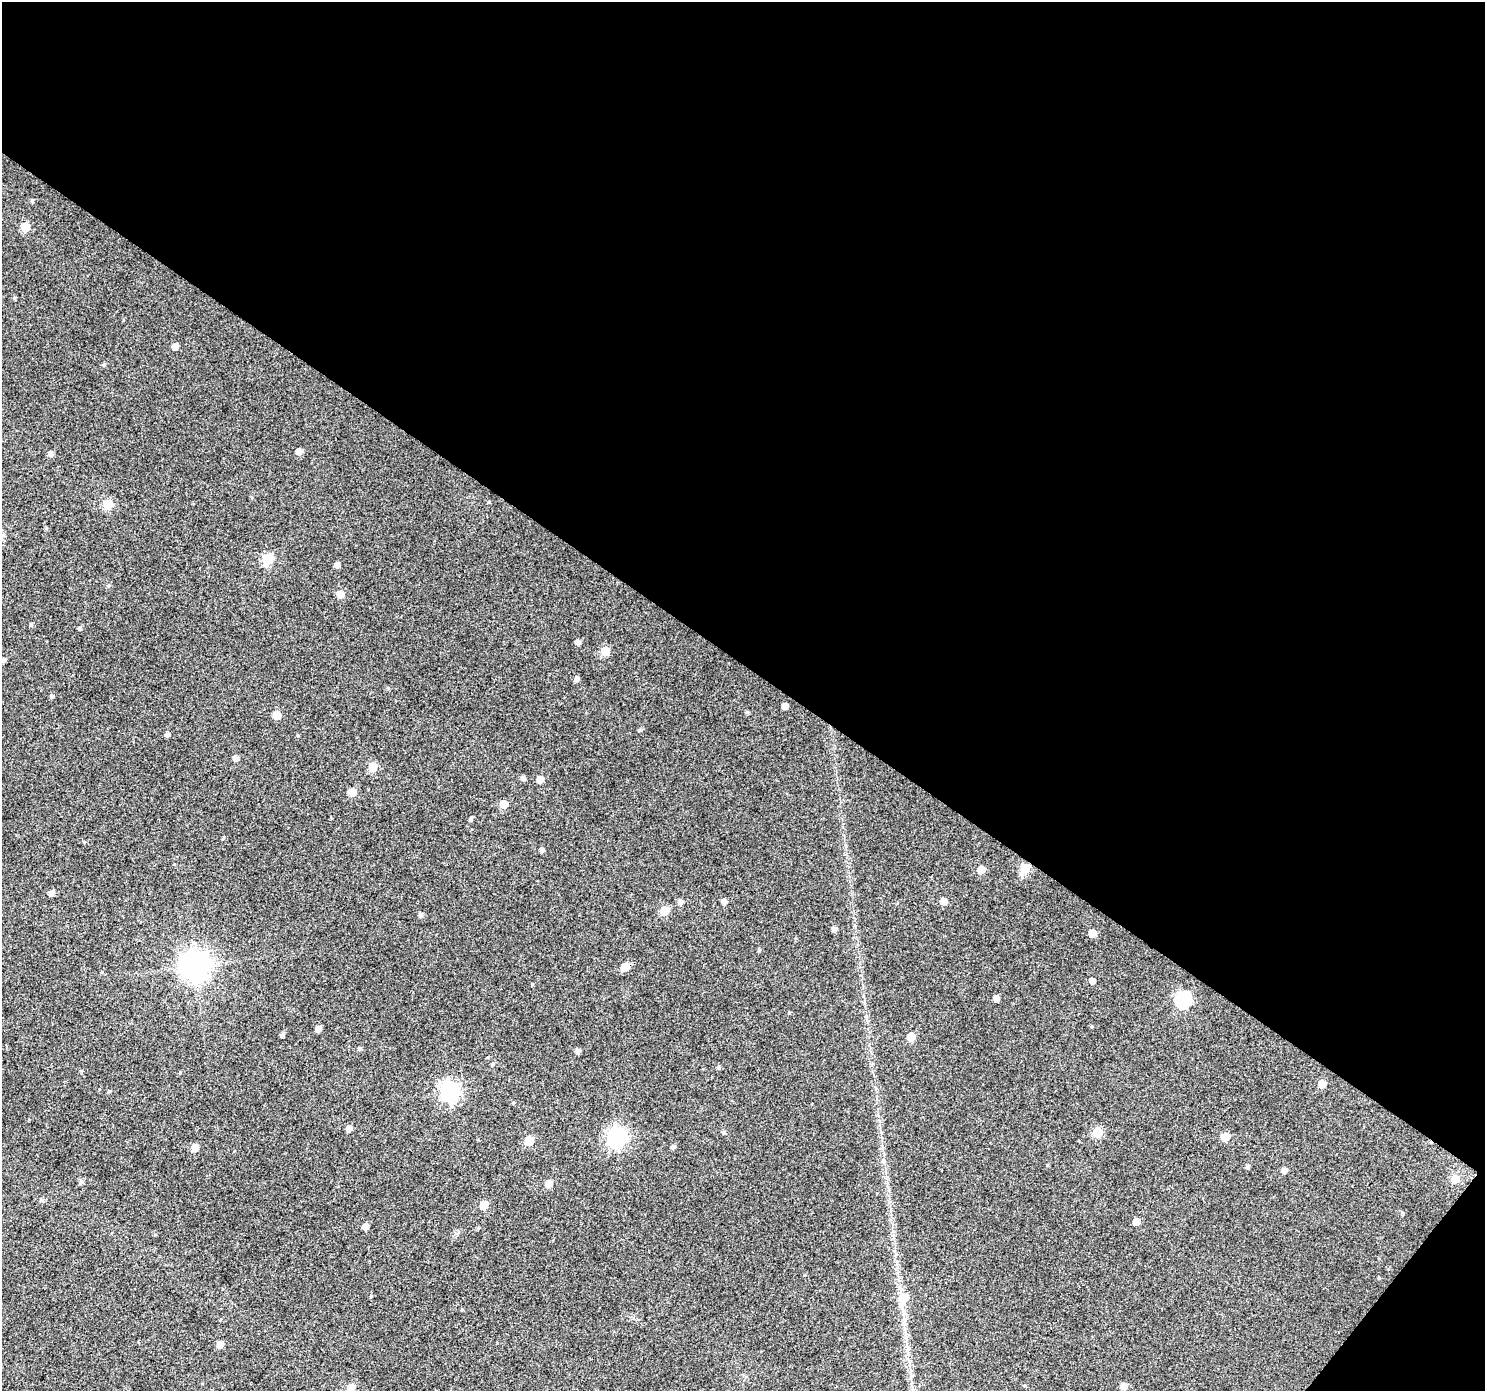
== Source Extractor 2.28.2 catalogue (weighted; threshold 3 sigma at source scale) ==
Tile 2 of 2 x 2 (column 2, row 1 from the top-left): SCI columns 1484-2966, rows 1504-2892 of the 2968 x 2988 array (HDU 1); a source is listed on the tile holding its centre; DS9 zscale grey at full resolution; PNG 1487 x 1393 px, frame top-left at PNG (2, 2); no overlay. Shown black and unused: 49% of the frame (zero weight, under 3 of 4 exposures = <1% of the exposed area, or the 3 px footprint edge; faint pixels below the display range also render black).
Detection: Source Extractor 2.28.2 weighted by HDU 2 'WHT'; one run over the whole footprint, this tile lists its part. Background 0.0456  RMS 0.011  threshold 0.051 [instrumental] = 3 sigma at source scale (4.5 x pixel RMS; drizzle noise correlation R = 1.50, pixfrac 1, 0.0396/0.0396 arcsec/px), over >= 5 px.
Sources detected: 87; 1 cosmic-ray / hot-pixel residue — not listed; the other 86 listed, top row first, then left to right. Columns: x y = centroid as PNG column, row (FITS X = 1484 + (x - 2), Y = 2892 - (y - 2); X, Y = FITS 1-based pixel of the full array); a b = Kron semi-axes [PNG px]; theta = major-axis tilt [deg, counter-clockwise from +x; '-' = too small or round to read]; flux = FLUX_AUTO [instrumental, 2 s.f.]
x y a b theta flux
32 201 5 4 - 1.6
25 227 5 5 - 34
14 298 4 4 - 1.3
175 346 5 5 - 6.7
104 364 5 4 - 1.7
299 451 5 5 - 9
51 454 5 5 - 3.7
489 502 4 3 - 1
108 504 6 5 - 37
267 559 6 6 - 74
337 565 5 4 - 5
108 586 5 4 - 1.5
340 594 5 5 - 14
31 624 5 4 - 1.5
80 628 5 4 - 2.1
578 643 5 5 - 3.8
605 651 5 5 - 28
4 660 6 4 55 2.9
577 679 5 4 - 4.1
52 696 5 4 - 2
785 706 5 5 - 8.1
747 712 4 4 - 1.6
276 715 6 5 - 14
640 730 5 4 - 1.5
167 735 5 4 - 3.2
235 758 5 5 - 4.5
373 767 5 5 - 33
523 778 5 5 - 3.1
540 779 5 5 - 9
352 792 5 5 - 17
504 804 5 5 - 16
471 819 4 4 - 2.2
542 851 5 4 - 2.9
1025 868 6 5 - 50
981 869 5 5 - 11
51 893 6 5 - 3.9
943 901 5 5 - 10
680 902 5 5 - 4
724 902 5 5 - 4.7
664 910 5 5 - 27
421 915 5 5 - 2.9
834 929 5 5 - 3.5
1092 933 5 5 - 12
759 950 5 3 - 1.1
195 965 9 9 - 1300
625 967 5 5 - 23
1092 981 5 5 - 6.5
532 984 4 4 - 1.1
996 999 5 5 - 5.5
1183 999 7 6 - 190
789 1012 4 4 - 1
1092 1026 4 4 - 1.1
318 1029 5 4 - 5.3
282 1035 5 4 - 2.5
911 1037 5 5 - 20
359 1048 4 4 - 1.7
578 1051 5 4 - 4.7
493 1064 5 4 - 1.5
718 1067 5 5 - 1.9
1322 1084 5 5 - 17
109 1091 4 4 - 1.1
450 1091 7 7 - 400
513 1103 4 4 - 1.2
349 1129 5 5 - 6
724 1132 5 5 - 2.2
1097 1132 6 5 - 40
617 1137 8 7 - 400
1225 1137 5 5 - 21
529 1140 6 5 - 28
195 1147 5 5 - 11
673 1147 5 5 - 2.5
1247 1166 5 4 - 2.5
1284 1170 5 5 - 5.4
1455 1179 6 6 - 22
81 1182 6 5 - 2.8
549 1183 5 5 - 11
484 1205 5 5 - 18
1136 1221 5 5 - 12
365 1226 5 5 - 6.9
478 1228 5 3 - 1
1379 1278 4 3 - 1.1
371 1296 4 3 - 1
903 1298 7 7 - 28
220 1344 5 5 - 7.7
1123 1386 5 5 - 11
351 1388 6 6 - 11
Overlapping masked pixels (flux is a lower limit): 1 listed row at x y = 1025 868
Isophote crosses this tile's border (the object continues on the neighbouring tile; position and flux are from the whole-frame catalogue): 1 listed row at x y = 351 1388
Unlisted compact peaks at least as high as the median listed source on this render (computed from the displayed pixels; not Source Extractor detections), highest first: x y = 84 842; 46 528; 298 736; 81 1071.